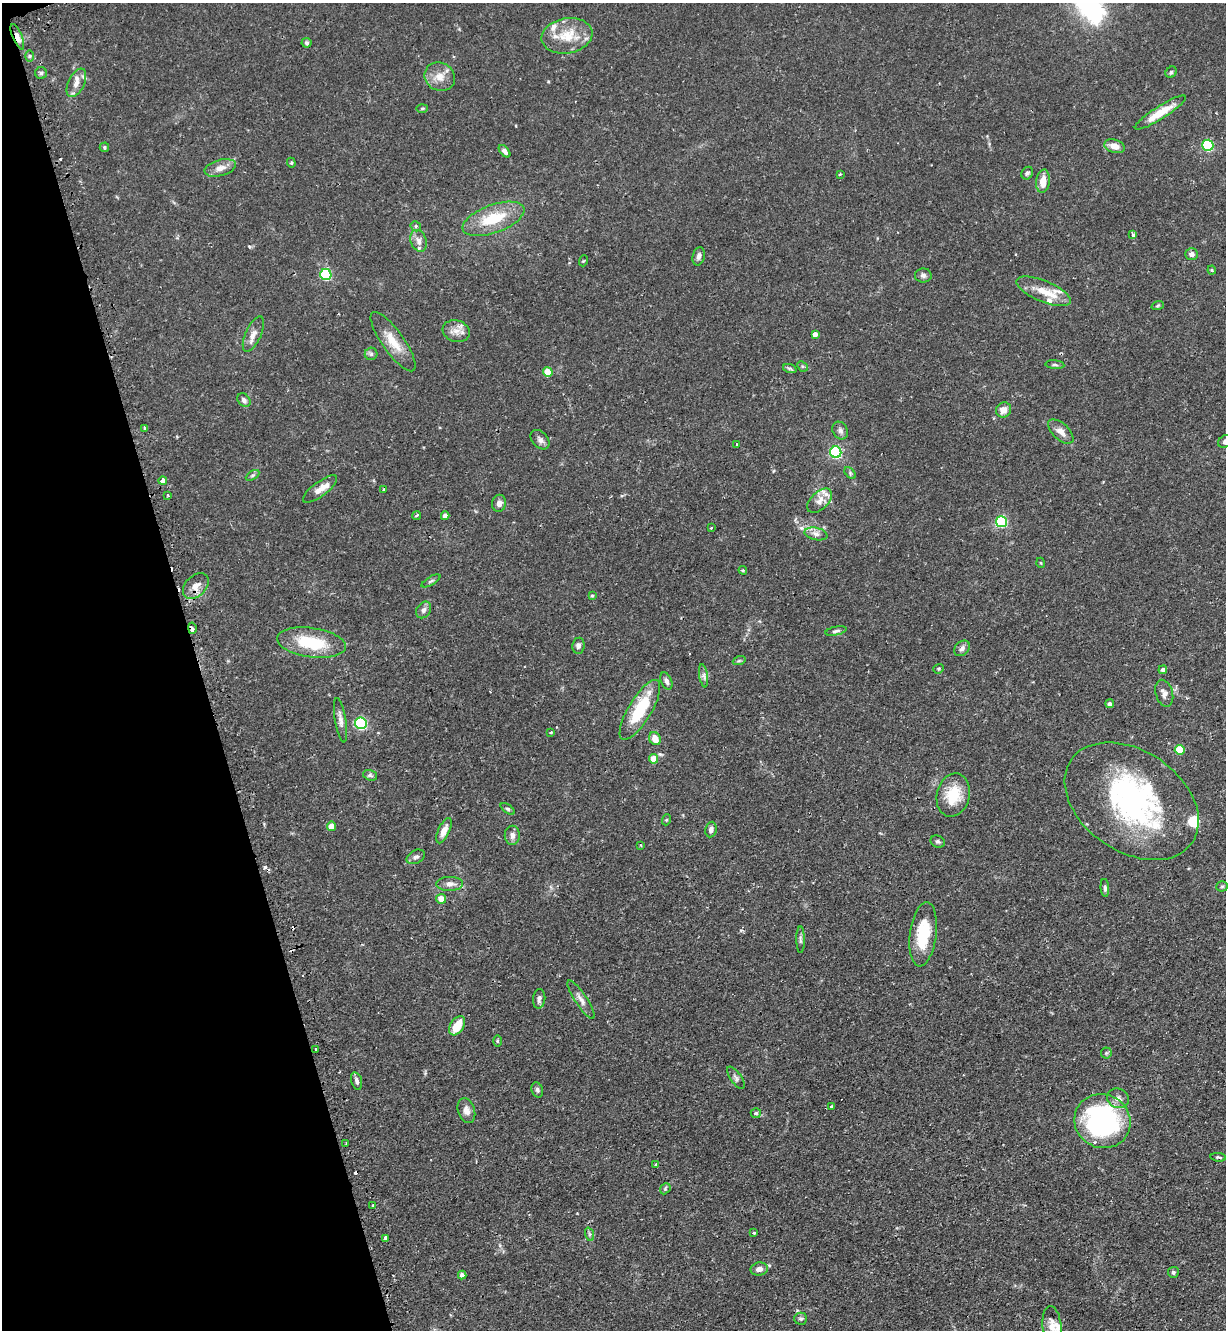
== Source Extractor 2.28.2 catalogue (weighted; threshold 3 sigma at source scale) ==
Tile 5 of 4 x 4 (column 1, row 2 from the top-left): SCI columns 171-1394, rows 2695-4022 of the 5366 x 5390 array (HDU 1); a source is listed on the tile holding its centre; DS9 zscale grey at full resolution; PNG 1228 x 1332 px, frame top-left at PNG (2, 3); each listed source drawn as its Kron ellipse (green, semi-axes under 4 px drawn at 4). Shown black and unused: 16% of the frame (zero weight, under 2 of 3 exposures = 4% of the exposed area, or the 3 px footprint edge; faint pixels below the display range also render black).
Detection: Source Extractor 2.28.2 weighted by HDU 2 'WHT'; one run over the whole footprint, this tile lists its part. Background 0.0647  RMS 0.0051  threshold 0.023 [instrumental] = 3 sigma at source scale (4.5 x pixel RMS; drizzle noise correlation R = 1.50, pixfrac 1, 0.05/0.05 arcsec/px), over >= 5 px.
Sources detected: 153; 2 inside a brighter object's white glare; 8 cosmic-ray / hot-pixel residue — neither listed nor drawn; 11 inside a brighter listed object's ellipse — not listed separately; the other 132 listed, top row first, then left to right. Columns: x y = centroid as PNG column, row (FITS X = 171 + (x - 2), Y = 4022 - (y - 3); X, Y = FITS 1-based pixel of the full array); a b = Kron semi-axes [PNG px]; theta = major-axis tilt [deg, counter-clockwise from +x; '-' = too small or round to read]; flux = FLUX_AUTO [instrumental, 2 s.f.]
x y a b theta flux
567 36 26 17 11 13
17 37 13 5 -67 3.4
307 43 5 5 - 0.93
29 56 6 4 89 0.77
1171 72 6 5 - 0.74
41 73 6 6 - 0.99
440 77 15 14 - 5.9
76 83 15 8 64 3.6
422 108 6 4 2 0.62
1160 112 30 6 33 10
1208 145 5 5 - 51
1114 146 10 6 -17 4.6
104 147 5 4 - 0.86
505 151 7 4 -49 1.8
291 163 5 4 - 0.59
220 168 16 8 15 4
1027 173 6 5 - 1.3
840 174 3 2 - 0.49
1043 181 12 6 83 6
493 219 32 14 20 18
416 226 5 5 - 0.78
1133 235 4 3 - 1.6
419 241 11 8 -71 2.7
1192 254 6 5 - 2.3
699 256 9 6 75 1.9
583 261 5 3 - 0.44
1212 270 4 4 - 0.56
326 275 5 5 - 46
923 275 8 7 - 1.5
1044 291 29 10 -23 8.5
1158 305 6 4 20 0.68
456 331 14 10 -17 4.3
253 334 19 8 66 3.8
815 334 4 4 - 2.4
393 342 35 11 -55 9.6
371 354 6 6 - 1.1
1055 365 9 4 -5 0.9
802 366 6 4 -45 0.79
790 369 7 4 -19 0.89
548 372 5 4 - 10
244 400 7 5 -47 1.4
1003 410 8 7 - 4
145 428 4 3 - 6.2
840 431 9 7 -59 1.8
1061 432 15 8 -44 3.9
540 440 11 7 -48 2
1225 441 8 6 30 1.3
737 444 3 3 - 0.43
836 452 6 5 - 71
850 473 7 4 -48 0.82
253 475 7 4 31 0.93
163 481 4 4 - 3.9
320 489 20 7 37 4.7
384 489 4 2 - 0.37
168 496 3 3 - 0.51
820 501 15 8 44 3.9
499 503 8 7 - 2.3
417 515 5 2 - 0.61
445 516 4 4 - 3.1
1001 522 5 5 - 51
711 528 3 3 - 0.68
816 534 11 6 -11 2.4
1041 563 5 3 - 0.43
743 570 4 4 - 0.55
431 581 10 3 30 0.89
196 586 15 10 47 4.9
592 596 4 3 - 0.53
424 610 9 7 56 2.1
192 628 5 3 - 4.5
836 631 11 4 12 1.2
311 643 35 14 -8 23
578 646 8 6 83 1.5
962 648 9 6 45 1.8
739 661 6 4 19 0.71
939 669 5 4 - 0.65
1163 670 4 4 - 1.6
704 676 12 4 -82 1.6
666 681 9 5 -67 1.5
1164 693 14 8 -74 2.7
1110 704 4 4 - 1.5
640 710 34 11 59 22
341 720 22 5 -80 2.8
361 723 6 5 - 65
551 732 3 3 - 0.81
655 739 7 5 -62 5.1
1180 750 5 5 - 16
654 759 5 4 - 7.1
370 775 7 5 -18 1.1
953 795 22 16 75 14
1132 801 73 50 -35 110
508 809 8 4 -36 0.91
666 820 5 3 - 0.51
331 826 5 4 - 6.8
711 830 8 5 79 1.8
444 831 13 5 66 4.3
512 835 9 7 89 2.5
938 842 7 6 - 1.1
641 845 3 3 - 0.47
416 857 10 6 28 1.7
450 884 13 7 1 3.2
1222 886 5 5 - 0.74
1105 888 9 4 -85 1.2
441 899 5 5 - 5.5
923 934 32 13 83 20
800 940 13 4 -89 1.3
539 999 10 6 84 1.8
581 1000 22 6 -56 3.2
457 1026 11 6 56 9.3
497 1041 6 4 -90 0.6
316 1049 3 3 - 1.6
1106 1053 5 5 - 0.74
736 1078 13 5 -55 1.6
357 1081 9 5 -74 1.7
537 1090 8 5 -71 1.2
1118 1098 11 9 -22 2.8
831 1106 4 3 - 0.56
466 1111 13 8 -73 3.3
756 1113 5 5 - 0.8
1102 1121 28 27 - 91
346 1143 3 2 - 0.4
1218 1157 8 3 -6 0.73
656 1164 3 3 - 0.85
665 1189 6 4 48 0.78
373 1206 4 3 - 2
754 1233 4 3 - 0.5
589 1234 7 4 -71 0.93
386 1238 4 3 - 5.6
759 1269 8 6 12 2.8
1173 1272 5 5 - 1.2
462 1275 4 4 - 1.7
801 1319 6 6 - 1
1052 1327 21 9 -84 4.8
Overlapping masked pixels (flux is a lower limit): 4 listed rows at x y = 17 37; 163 481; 196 586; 192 628
Isophote crosses this tile's border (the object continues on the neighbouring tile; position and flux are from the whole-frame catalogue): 2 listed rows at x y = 1225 441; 1052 1327